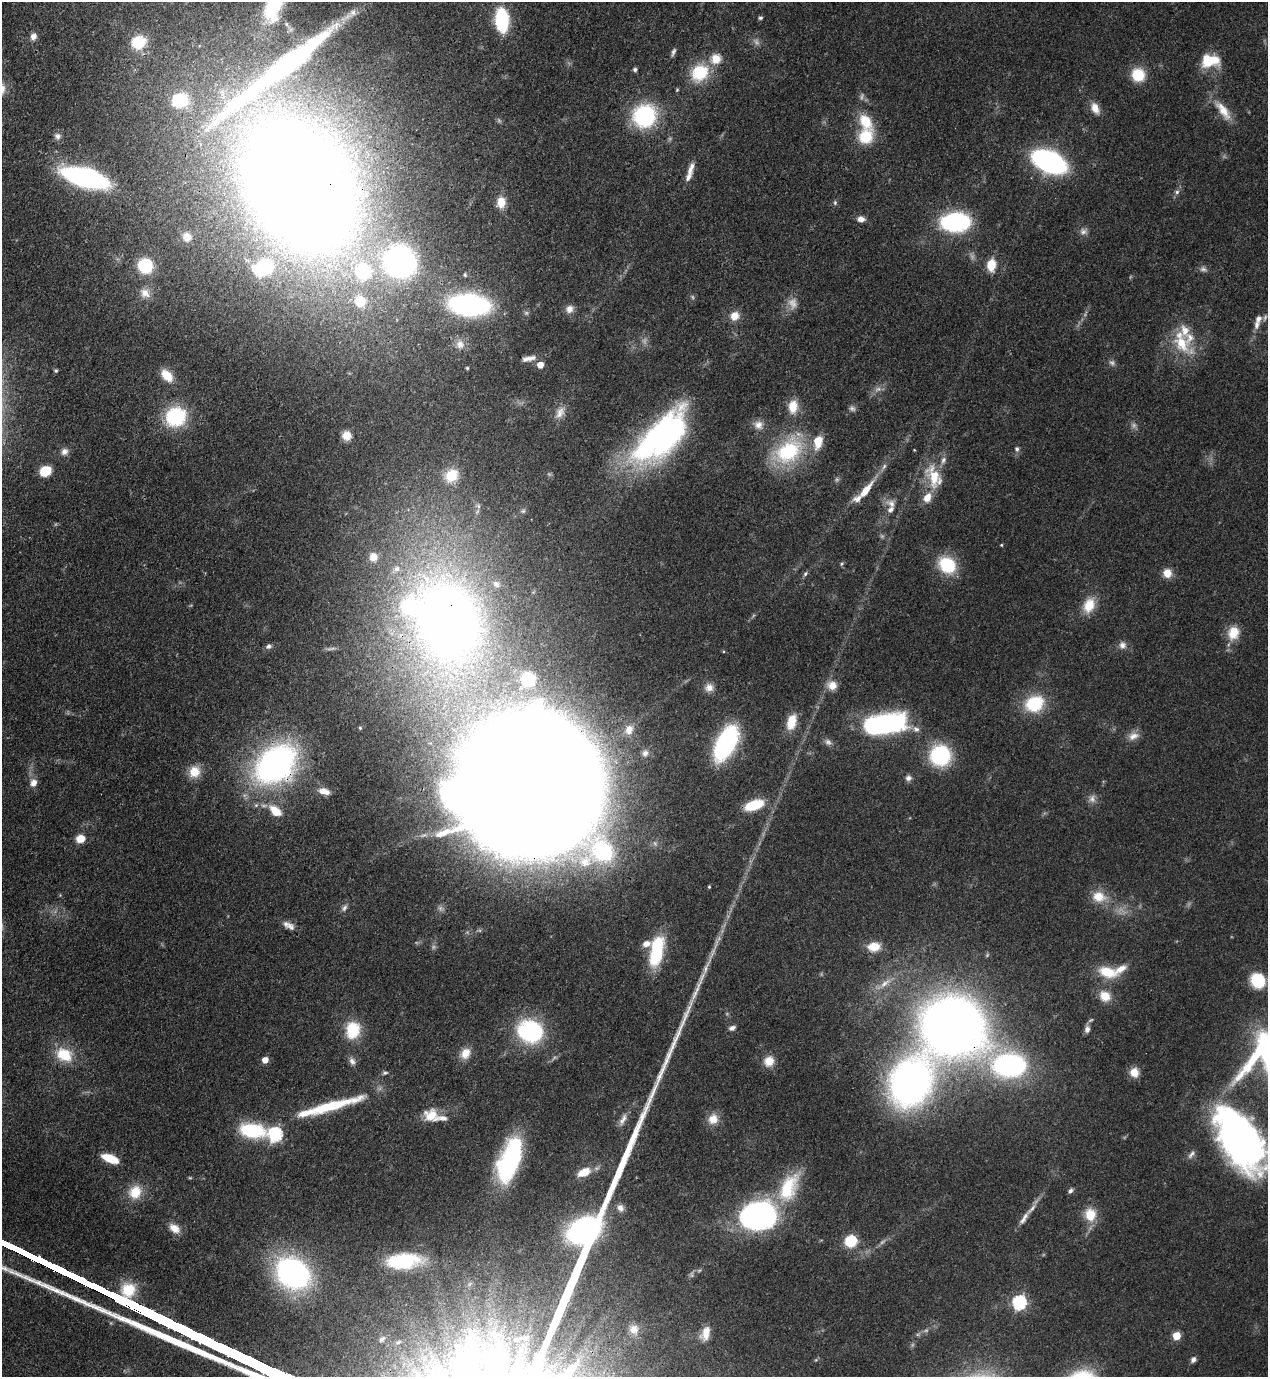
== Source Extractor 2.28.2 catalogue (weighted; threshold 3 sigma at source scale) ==
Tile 11 of 4 x 4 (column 3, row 3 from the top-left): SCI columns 2885-4150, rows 1416-2790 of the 5638 x 5579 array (HDU 1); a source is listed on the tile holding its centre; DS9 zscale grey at full resolution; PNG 1270 x 1379 px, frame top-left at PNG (2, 2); no overlay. Shown black and unused: <1% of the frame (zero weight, under 3 of 4 exposures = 7% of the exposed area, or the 3 px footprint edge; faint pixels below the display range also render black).
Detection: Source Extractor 2.28.2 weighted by HDU 2 'WHT'; one run over the whole footprint, this tile lists its part. Background 0.0513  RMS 0.0033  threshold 0.0147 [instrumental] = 3 sigma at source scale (4.5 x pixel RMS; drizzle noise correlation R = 1.50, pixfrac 1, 0.05/0.05 arcsec/px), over >= 5 px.
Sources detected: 201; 18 too faint to see at this stretch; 5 inside a brighter object's white glare — not listed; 20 inside a brighter listed object's ellipse — not listed separately; the other 158 listed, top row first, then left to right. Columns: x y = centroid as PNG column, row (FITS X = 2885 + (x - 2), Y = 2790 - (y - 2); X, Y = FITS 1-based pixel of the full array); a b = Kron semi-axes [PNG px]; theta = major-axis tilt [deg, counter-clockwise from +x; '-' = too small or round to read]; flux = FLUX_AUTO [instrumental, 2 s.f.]
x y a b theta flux
760 18 5 4 - 0.62
502 20 17 10 -87 33
33 37 10 8 79 1.7
139 42 16 15 - 11
673 52 11 5 67 1
716 59 15 14 - 5.4
1210 61 22 15 6 11
287 64 140 25 38 110
635 69 5 5 - 0.76
699 73 21 18 46 15
1138 75 13 12 - 11
677 90 5 4 - 0.39
180 100 11 10 - 21
1095 108 13 8 -65 3.9
1223 110 31 11 -53 6.6
644 116 19 18 - 39
58 136 10 9 - 1.6
865 137 17 15 46 12
1049 162 23 13 -24 110
691 169 18 7 73 2.7
85 177 32 12 -16 110
299 191 98 72 -59 970
1177 192 6 5 - 0.87
501 202 14 11 84 4.5
835 203 7 5 72 0.63
861 219 10 7 -3 1.9
956 222 17 11 2 85
1083 231 11 9 25 1.7
187 237 12 11 - 3.4
400 261 23 22 - 120
991 265 13 9 83 6.7
145 266 11 10 - 21
264 267 14 10 20 38
1203 269 10 7 -24 1.2
363 271 28 26 -57 27
465 275 6 5 - 0.56
145 293 15 12 -36 3.7
360 301 11 10 - 11
469 305 28 15 -4 92
569 309 10 9 - 2.2
735 316 11 11 - 3.6
1256 325 12 7 90 1.9
1181 342 43 20 -56 14
460 344 14 12 -83 3.4
529 358 19 6 11 2.5
540 365 5 5 - 4.6
467 368 4 4 - 0.42
56 370 5 5 - 0.52
167 375 16 10 -47 5.7
793 406 16 11 84 5.9
560 412 18 11 59 3.3
176 417 22 20 36 24
758 425 13 12 - 2.9
347 436 8 8 - 3.6
664 440 65 36 46 100
1017 449 7 6 - 0.94
788 451 37 25 35 30
64 452 10 9 - 1.8
884 466 9 5 63 1.1
45 471 9 7 23 12
451 475 18 15 40 8.4
934 477 33 17 -74 12
866 490 27 8 52 6.5
892 504 18 9 -25 2.9
478 506 7 5 -47 0.84
523 511 6 6 - 0.63
1001 545 4 3 - 0.32
373 557 9 9 - 2.9
842 564 6 4 46 0.49
947 565 17 14 -39 18
396 569 9 8 - 1.6
1167 573 11 10 - 3.7
805 574 7 5 58 0.77
496 584 11 9 -46 1.8
1089 605 20 13 69 6.9
449 621 63 50 -71 340
1233 633 18 14 73 6.2
1122 645 10 10 - 1.9
268 646 8 7 - 1.1
528 679 10 9 - 11
832 685 13 12 - 3.8
709 688 11 10 - 2.5
1034 704 20 17 24 17
791 722 18 10 74 6.7
884 724 34 15 9 82
360 728 4 4 - 0.48
916 729 10 8 -33 1.8
629 730 13 10 69 2.5
1133 736 16 10 20 2.9
828 742 10 9 - 1.5
726 743 23 12 63 72
645 753 9 8 - 1.4
940 755 17 16 - 33
275 764 45 33 40 100
194 772 15 14 - 5.5
908 778 9 7 20 1.3
33 783 11 9 67 2.5
530 785 83 75 -34 3900
324 791 13 7 -12 3.2
1092 799 11 9 87 1.9
754 805 18 9 19 13
275 811 18 10 -40 5.9
80 839 10 9 - 3.9
709 887 4 3 - 0.35
1099 897 20 15 -10 6.5
344 908 11 6 59 1.2
291 927 13 9 -51 1.9
874 947 14 10 4 6.1
656 951 32 13 78 23
1107 972 23 13 -16 9.4
1258 980 14 12 -54 16
885 983 21 8 37 4.1
1105 996 14 12 -37 5.3
953 1026 47 42 -20 360
732 1028 8 6 20 1.3
1087 1029 9 6 79 1.6
353 1030 18 14 80 13
530 1031 25 22 -20 36
465 1053 14 11 55 4
64 1055 14 11 -24 13
265 1060 5 5 - 3.7
352 1061 11 8 -62 1.6
769 1061 13 12 - 4.4
1009 1065 34 23 -3 67
1134 1072 10 9 - 4.1
385 1073 8 5 9 0.7
910 1082 47 35 61 150
330 1106 69 10 16 25
431 1116 18 15 -19 6.5
713 1119 14 13 - 4.3
623 1120 18 7 61 2.3
252 1131 26 14 -9 24
275 1134 7 6 - 56
1240 1140 75 37 -57 140
1191 1154 13 6 51 1.4
110 1159 17 7 -22 8.5
510 1160 46 19 71 45
584 1172 18 10 23 5.3
789 1188 42 21 64 18
1070 1191 7 4 50 0.89
135 1192 17 15 61 7.8
620 1208 10 8 -60 1.8
1090 1214 16 14 -87 7.2
758 1216 30 23 13 99
1024 1218 26 6 57 3
174 1228 14 9 -35 3.7
851 1241 10 10 - 12
403 1261 41 17 5 24
293 1273 26 20 -33 110
1019 1302 6 6 - 64
634 1329 12 12 - 3
706 1333 14 8 73 3.9
918 1334 7 4 18 0.61
1177 1336 5 5 - 10
382 1339 11 7 43 1.6
398 1342 7 5 23 0.73
519 1360 44 17 80 18
1193 1360 7 6 - 1.3
Overlapping masked pixels (flux is a lower limit): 6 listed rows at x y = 299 191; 449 621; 275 764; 530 785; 953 1026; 910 1082
Isophote crosses this tile's border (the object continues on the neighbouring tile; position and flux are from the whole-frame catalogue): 2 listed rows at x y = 1240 1140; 519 1360